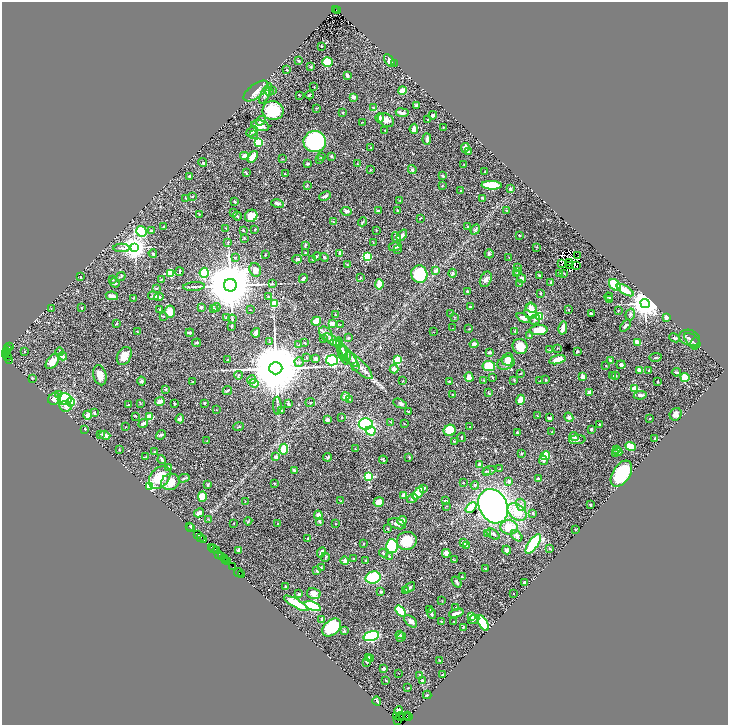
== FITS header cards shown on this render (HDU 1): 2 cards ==
NAXIS1  =                 1452
NAXIS2  =                 1445

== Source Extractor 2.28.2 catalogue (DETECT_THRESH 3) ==
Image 1452 x 1445 px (HDU 1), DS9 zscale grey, zoomed out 1/2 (1 PNG px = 2 x 2 image px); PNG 730 x 727 px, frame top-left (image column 1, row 1445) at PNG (2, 2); each listed source drawn as its Kron ellipse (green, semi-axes under 4 px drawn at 4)
Background 1.15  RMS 0.026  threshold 0.0774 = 3 sigma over >= 5 px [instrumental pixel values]
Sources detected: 602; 47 cannot appear on this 1/2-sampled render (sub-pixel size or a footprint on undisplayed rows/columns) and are neither listed nor drawn; of the other 555, the 500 brightest by FLUX_AUTO listed and drawn (55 fainter detections omitted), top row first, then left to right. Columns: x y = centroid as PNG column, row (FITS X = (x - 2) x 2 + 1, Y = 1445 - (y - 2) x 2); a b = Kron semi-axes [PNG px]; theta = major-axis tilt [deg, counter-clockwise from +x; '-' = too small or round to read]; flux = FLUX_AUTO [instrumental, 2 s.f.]
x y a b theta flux
336 10 3 2 - 320
338 11 3 1 - 140
322 46 2 2 - 3.2
389 60 7 4 -55 24
299 61 3 3 - 2.8
327 62 5 4 - 160
394 63 3 2 - 4.2
311 67 3 2 - 4.9
287 70 3 2 - 3.4
347 75 3 2 - 15
314 87 3 2 - 2.8
272 90 3 2 - 2.7
256 91 14 7 37 33
270 91 4 2 - 2.9
402 91 4 3 - 58
266 93 11 4 64 30
299 95 2 2 - 4.6
309 95 4 2 - 5.4
354 97 2 2 - 43
417 105 4 3 - 14
316 108 3 2 - 3
373 108 4 3 - 6.5
273 111 10 9 - 160
343 113 3 3 - 4.4
402 113 6 3 -7 24
433 115 4 3 - 12
380 118 5 3 - 13
386 120 8 6 -34 35
428 120 3 2 - 3
261 121 5 4 - 15
363 122 2 2 - 2.4
260 126 9 5 -13 34
443 127 3 2 - 2.3
414 129 5 4 - 29
385 130 2 2 - 3.3
252 132 6 3 41 14
253 134 2 2 - 2.8
427 139 5 3 - 14
259 142 4 3 - 200
315 142 11 10 - 710
371 147 2 2 - 2.6
465 148 5 4 - 20
469 151 3 1 - 2.3
245 156 4 3 - 31
331 156 2 2 - 7.3
253 157 6 3 55 68
322 157 2 2 - 3.1
282 159 3 2 - 2.5
319 159 3 3 - 10
203 162 4 3 - 6.5
308 164 3 2 - 7.6
357 164 3 2 - 2.5
464 165 2 1 - 2.1
371 170 3 2 - 3.1
412 170 4 3 - 7.8
485 172 2 2 - 4.9
246 173 4 2 - 5.5
285 173 3 2 - 2.3
189 176 2 2 - 12
443 176 3 3 - 8.3
307 185 3 2 - 3.1
492 185 10 4 -2 210
442 186 2 2 - 2.8
510 189 3 2 - 8.8
461 190 2 2 - 1.9
325 196 6 3 25 18
192 197 3 2 - 3.4
186 198 4 2 - 3.9
483 198 3 1 - 4
400 200 3 2 - 2.8
235 202 3 2 - 4.8
277 203 6 3 -11 11
346 211 5 4 - 13
379 211 4 2 - 8.3
398 211 3 2 - 4.2
507 211 2 2 - 4.6
234 213 3 2 - 4
200 214 2 2 - 2.2
237 216 4 3 - 7.9
251 216 6 6 - 72
420 218 3 2 - 3.2
333 222 2 2 - 2.1
363 222 5 2 - 4.5
163 227 2 2 - 3.5
467 227 2 2 - 3.1
226 228 4 2 - 3.3
255 229 2 2 - 3.1
475 229 5 3 - 8.3
243 230 3 3 - 4.3
141 231 6 5 - 300
152 231 3 3 - 4.5
376 231 2 1 - 2.2
402 235 6 3 52 22
519 235 2 2 - 12
244 238 3 3 - 3.6
396 238 6 3 -60 27
228 242 4 3 - 5.5
373 242 2 2 - 2.2
305 245 4 2 - 6.5
135 247 4 4 - 4600
395 247 6 3 1 9.1
537 247 4 2 - 2.9
121 248 8 3 0 9.3
397 250 2 2 - 3.8
305 252 2 2 - 4
153 253 4 2 - 4
340 253 2 2 - 42
489 254 4 4 - 6.5
265 255 3 2 - 4.1
317 256 4 3 - 5.1
577 256 2 2 - 2.2
235 257 3 2 - 2.3
324 257 4 3 - 6.4
367 257 3 3 - 370
509 257 4 1 - 2.1
297 259 5 3 - 14
312 259 2 2 - 2.4
570 262 4 2 - 4
562 264 2 1 - 3
347 265 3 3 - 3.7
569 265 2 1 - 2.9
576 266 2 1 - 2.2
518 268 2 2 - 2.7
255 270 7 5 -67 30
436 270 4 3 - 20
180 272 4 2 - 4.4
517 272 3 2 - 5.2
171 273 3 3 - 300
204 273 5 4 - 210
452 273 4 3 - 11
564 273 3 2 - 2.9
419 274 9 8 - 290
516 274 4 3 - 4.9
559 274 3 2 - 2.5
121 276 5 3 - 3.9
539 276 3 2 - 6.3
81 277 2 2 - 4.2
303 278 4 2 - 21
360 278 3 2 - 2.4
522 278 4 4 - 13
161 279 3 2 - 3.5
486 279 8 5 64 18
112 280 3 2 - 2.3
551 282 2 2 - 6.7
115 283 5 3 - 6.4
272 284 3 2 - 3.6
379 284 5 3 - 78
520 284 3 2 - 2.6
230 285 6 6 - 45000
615 285 7 5 -46 240
194 287 11 2 3 9.9
156 288 3 2 - 6.7
625 290 9 3 -32 86
467 291 2 2 - 4.3
540 293 2 2 - 3
112 296 6 3 -10 41
153 296 6 3 -14 10
159 297 4 3 - 15
268 297 3 3 - 4.1
609 297 4 3 - 7.2
133 298 3 2 - 2.3
610 299 3 3 - 4.9
645 303 5 4 - 9200
274 304 4 3 - 120
201 307 4 3 - 8.9
216 307 4 3 - 4.7
471 307 4 2 - 12
51 308 2 2 - 2.7
82 308 2 1 - 1.9
214 308 3 3 - 7.6
531 308 6 5 - 19
160 309 3 3 - 4.9
251 310 2 2 - 1.9
568 310 3 2 - 3.2
531 311 8 6 87 73
618 311 3 3 - 3.4
170 312 6 5 - 49
451 313 3 2 - 2.5
591 313 3 2 - 7.8
630 314 6 4 72 11
335 315 3 1 - 1.9
163 316 3 2 - 3.4
540 316 4 3 - 140
455 317 3 3 - 3.2
666 317 4 3 - 14
226 318 2 2 - 5.9
523 318 7 4 -26 31
232 319 4 2 - 4.4
535 319 5 4 - 11
316 321 5 4 - 76
117 323 3 3 - 4.7
332 323 3 3 - 24
340 325 3 2 - 2.1
231 326 4 3 - 3.9
625 326 7 3 53 12
453 328 3 2 - 2.5
563 328 6 3 78 33
469 329 3 2 - 3.3
539 330 9 5 4 100
515 331 2 2 - 6.2
137 332 3 2 - 3.8
434 332 2 1 - 2.4
190 333 4 2 - 9.4
256 333 5 4 - 16
326 334 8 6 -54 18
530 335 3 3 - 7.1
349 338 3 3 - 7.5
675 338 5 3 - 9.5
690 338 10 8 -19 20
323 339 2 2 - 10
332 340 9 3 -36 15
692 340 9 5 -41 15
269 342 3 2 - 2.5
338 342 5 3 - 8.4
638 342 4 3 - 46
197 343 4 2 - 7
305 343 2 2 - 3.6
695 343 6 2 77 5
474 344 4 3 - 19
298 345 3 2 - 2.5
520 346 8 7 - 60
9 347 2 1 - 36
557 348 2 2 - 2.9
8 349 3 2 - 110
550 350 3 2 - 2.8
6 351 4 2 - 340
25 351 3 2 - 2.6
577 351 2 2 - 6
60 352 4 2 - 9.9
342 352 13 4 -71 16
489 352 3 2 - 14
5 354 3 2 - 140
345 354 8 5 -63 16
7 356 2 1 - 260
62 356 4 3 - 17
124 356 9 6 62 43
306 357 4 2 - 3.5
349 357 13 4 -50 29
656 357 6 2 9 5.1
316 359 3 3 - 19
508 359 6 5 - 48
9 360 2 1 - 330
228 360 3 2 - 4.4
332 360 6 5 - 340
397 360 3 3 - 280
557 360 8 4 14 40
610 360 4 3 - 8
52 361 9 5 52 35
299 362 5 4 - 9.8
506 363 9 6 19 24
621 365 4 3 - 12
355 366 3 2 - 2.8
359 366 18 6 -45 48
489 366 6 5 - 140
606 366 2 2 - 2.9
276 368 6 6 - 63000
394 369 4 3 - 19
640 370 4 3 - 26
649 370 3 2 - 3.1
676 372 4 2 - 7
521 373 3 1 - 2.4
100 375 10 6 -75 49
238 375 4 3 - 6.1
616 375 3 2 - 3.6
613 376 2 2 - 2.6
469 377 5 3 - 35
492 377 3 2 - 2.8
583 377 2 2 - 59
685 377 4 4 - 98
33 378 4 2 - 2.7
546 379 2 2 - 5.8
252 380 4 3 - 6.9
514 380 4 3 - 4.2
141 381 4 4 - 11
403 381 3 2 - 2.8
484 381 3 3 - 4.3
540 381 2 2 - 4.5
658 381 2 2 - 6.5
193 382 2 2 - 2.2
449 382 4 2 - 3.5
254 383 4 4 - 26
166 389 4 3 - 5.2
635 389 3 3 - 210
227 390 5 2 - 7.9
589 392 4 3 - 22
489 393 4 2 - 3.3
58 394 3 3 - 5.9
453 395 3 2 - 3.2
640 395 6 3 8 19
346 397 4 3 - 31
54 399 6 5 - 44
65 399 7 5 4 450
350 399 2 2 - 2.2
520 400 5 3 - 82
160 401 5 2 - 60
70 402 4 4 - 85
310 402 5 1 - 2.2
174 403 2 2 - 5.9
204 403 3 3 - 4.7
140 404 3 2 - 2.2
288 404 2 2 - 7.2
400 404 7 4 -24 7.6
128 405 3 2 - 4.4
65 406 6 5 - 28
277 406 9 2 -89 8.6
217 410 2 2 - 2.5
282 410 2 2 - 2.6
408 412 3 2 - 4
94 413 3 2 - 5.1
676 414 6 5 - 24
88 415 4 3 - 25
136 416 3 2 - 4.7
537 416 3 2 - 2.3
150 417 3 3 - 170
342 417 2 2 - 3.3
569 417 5 4 - 16
549 418 4 2 - 7.8
180 419 4 3 - 11
328 419 3 3 - 14
650 419 2 2 - 2.9
391 422 4 3 - 3.8
143 424 5 3 - 20
366 424 7 5 5 270
404 424 2 2 - 2
599 424 3 3 - 2.8
126 427 2 2 - 2.3
239 427 5 2 - 5.2
470 427 4 3 - 5.6
85 429 3 2 - 4.5
591 429 3 2 - 6.4
450 430 6 5 - 130
371 431 5 4 - 180
552 432 4 2 - 2.7
517 433 3 2 - 5.7
100 434 4 2 - 4.7
105 435 5 3 - 30
161 435 5 4 - 8.5
462 437 4 2 - 4.7
574 437 5 4 - 9.3
655 439 4 2 - 6.4
577 440 8 4 5 17
207 441 3 2 - 2.3
454 441 4 3 - 3.4
630 446 5 3 - 150
284 449 5 4 - 160
355 449 2 2 - 6.3
119 450 3 2 - 2.7
616 450 4 3 - 14
154 451 3 2 - 2.7
618 452 4 3 - 25
522 453 3 3 - 4.5
615 454 4 2 - 4.5
545 456 5 4 - 140
146 457 2 2 - 2
276 457 3 3 - 20
328 457 4 3 - 9.8
409 457 4 2 - 3.3
162 460 5 2 - 10
383 460 4 2 - 6.9
543 460 5 3 - 15
479 465 4 3 - 27
168 467 2 2 - 3
500 469 2 1 - 1.9
294 470 4 3 - 11
486 471 4 3 - 5.6
489 471 7 3 20 9
621 474 14 8 57 360
369 476 3 3 - 390
160 477 13 9 49 130
184 478 6 3 14 6.3
538 478 3 2 - 12
170 482 9 8 - 66
509 482 4 3 - 13
274 483 3 3 - 3.4
463 483 2 2 - 2.6
207 485 3 2 - 10
475 485 4 3 - 8.5
150 487 3 3 - 690
424 488 3 2 - 13
418 493 7 4 49 160
403 495 2 2 - 53
202 497 5 4 - 62
412 499 5 3 - 13
341 501 4 2 - 3.1
446 501 3 2 - 7.1
245 502 3 2 - 2.8
379 502 5 5 - 47
521 505 6 4 -75 20
590 505 3 2 - 4.8
447 506 2 2 - 2
493 506 18 14 -62 2100
471 507 6 3 41 130
517 512 10 7 -38 100
199 513 5 3 - 21
533 514 3 2 - 4.4
318 515 5 3 - 41
209 520 2 2 - 2
248 521 4 2 - 4.5
402 521 5 4 - 29
320 522 3 2 - 7.1
234 523 2 2 - 2.2
278 523 3 2 - 2.4
335 523 2 1 - 2
397 524 9 5 -19 24
189 526 2 1 - 37
509 527 8 7 - 110
191 528 2 1 - 100
387 528 3 2 - 2.8
575 530 2 2 - 2.6
487 534 3 3 - 3.6
493 534 7 3 -35 7.2
198 535 2 1 - 86
517 536 6 4 -45 19
201 537 4 1 - 160
308 538 3 3 - 3.8
204 540 2 1 - 92
407 541 10 9 - 100
464 542 3 2 - 17
363 544 3 2 - 3.3
533 544 11 5 55 290
466 545 2 2 - 19
392 546 7 6 - 420
212 547 2 1 - 140
550 548 3 2 - 4.4
213 549 2 1 - 290
217 550 3 1 - 72
239 550 4 3 - 15
507 550 4 4 - 12
321 552 5 3 - 22
383 553 4 3 - 6.5
446 553 4 3 - 34
219 554 2 1 - 290
222 557 3 2 - 220
325 557 4 2 - 3.8
390 557 4 3 - 5.2
224 559 2 1 - 48
353 559 2 2 - 6.2
226 560 2 1 - 74
454 560 3 2 - 2.5
345 561 4 2 - 45
366 561 4 3 - 4.7
228 562 2 1 - 120
233 567 2 1 - 59
321 568 3 3 - 4.2
485 568 2 2 - 4.1
317 571 3 2 - 3.2
239 573 5 1 - 160
241 575 2 1 - 79
462 577 3 2 - 4.1
373 578 7 6 - 240
457 582 6 2 -55 8.5
524 582 2 2 - 16
285 586 3 2 - 5.8
409 587 6 2 37 11
405 590 4 3 - 6.2
380 592 3 3 - 6.3
314 593 7 5 -14 39
299 594 3 2 - 10
513 594 2 1 - 2.4
442 601 2 2 - 2
296 603 14 3 -30 180
313 606 9 4 -21 310
456 607 2 2 - 1.9
430 609 3 2 - 3.6
400 611 6 4 -51 260
456 613 7 2 17 29
431 614 5 2 - 10
471 617 3 2 - 56
322 619 3 3 - 12
474 619 6 3 28 8.9
411 621 7 4 -42 22
441 621 4 2 - 3.6
454 621 2 2 - 1.9
483 623 9 4 -59 310
332 627 11 7 42 230
463 628 3 2 - 4.3
344 631 4 3 - 6.6
400 635 4 3 - 6.2
371 636 8 4 16 690
401 637 5 2 - 7.1
369 658 4 3 - 18
371 658 3 3 - 12
440 661 3 1 - 3.9
367 662 3 3 - 5
384 669 3 2 - 13
398 673 2 1 - 2.2
442 674 3 3 - 4.3
420 675 4 2 - 3.4
386 681 3 1 - 3.7
422 681 4 3 - 15
408 688 2 1 - 2.5
427 695 4 3 - 6.4
377 701 4 2 - 13
399 711 4 3 - 23
408 715 2 1 - 73
397 716 2 1 - 38
406 716 3 1 - 96
400 717 4 1 - 350
409 717 4 1 - 100
398 720 4 2 - 79
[55 fainter detections neither listed nor drawn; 47 sub-pixel or undisplayed-footprint detections neither listed nor drawn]